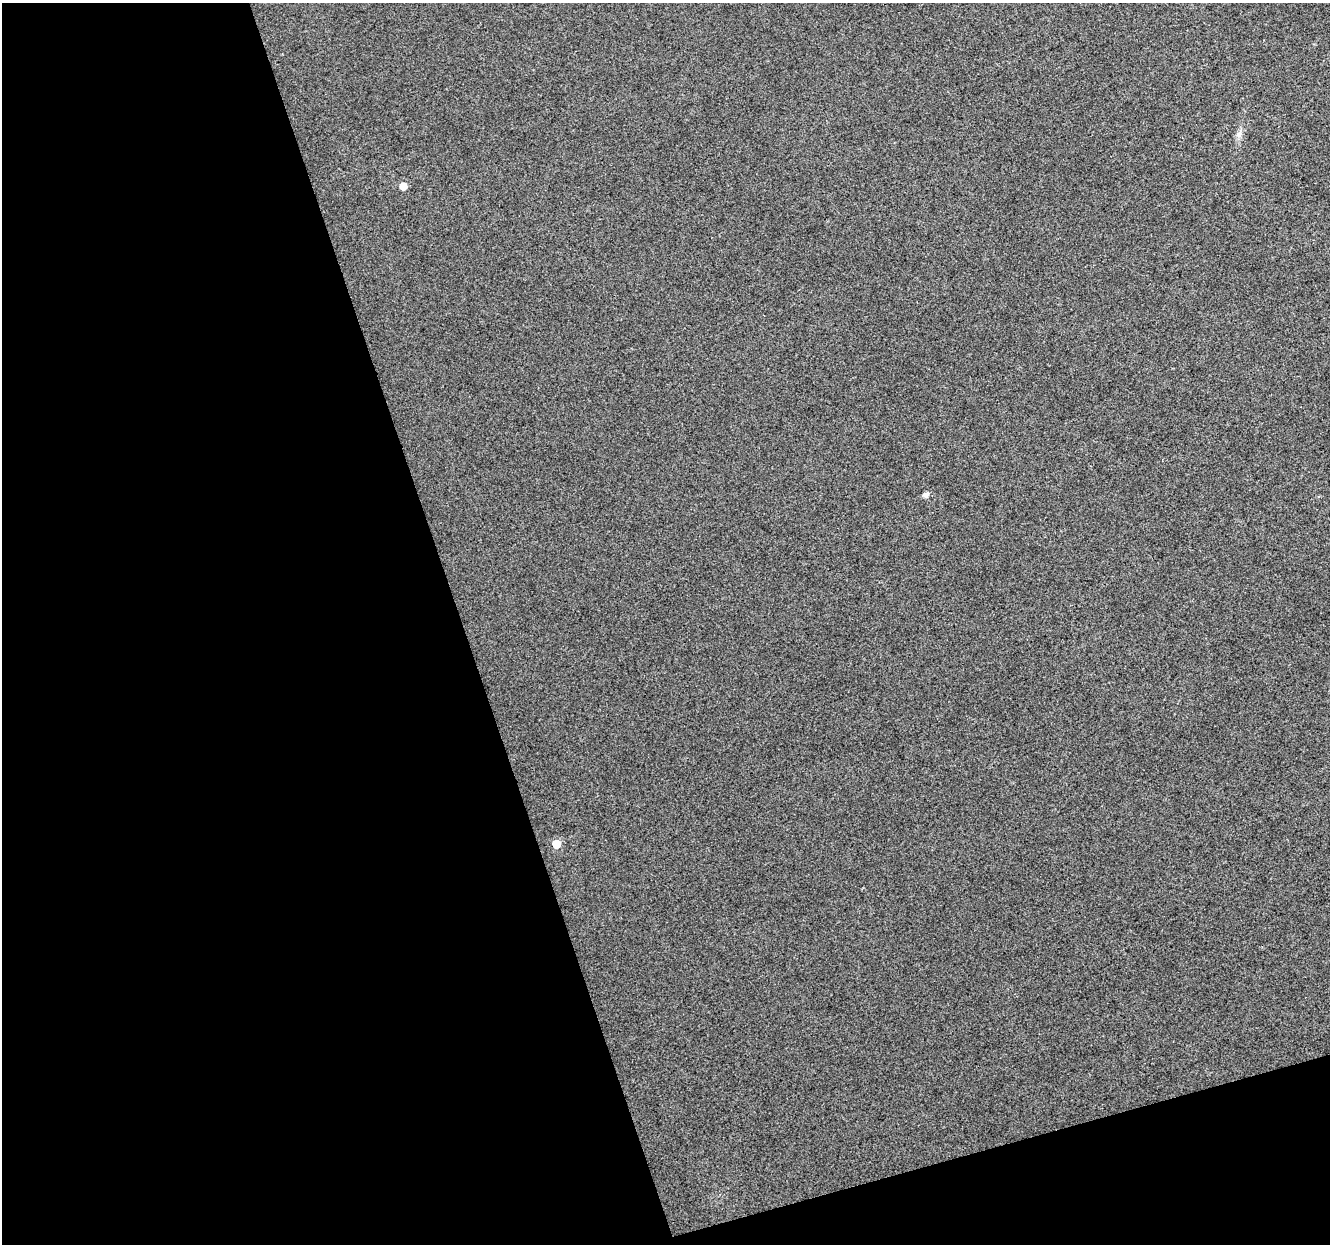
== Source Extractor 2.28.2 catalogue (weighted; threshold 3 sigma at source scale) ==
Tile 3 of 2 x 2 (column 1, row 2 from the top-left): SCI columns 1-1328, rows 40-1281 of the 2659 x 2579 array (HDU 1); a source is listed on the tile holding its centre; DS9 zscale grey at full resolution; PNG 1332 x 1246 px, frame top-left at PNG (2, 3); no overlay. Shown black and unused: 39% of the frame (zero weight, under 3 of 4 exposures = <1% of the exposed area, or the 3 px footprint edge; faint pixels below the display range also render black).
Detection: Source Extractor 2.28.2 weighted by HDU 2 'WHT'; one run over the whole footprint, this tile lists its part. Background 0.0471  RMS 0.011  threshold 0.0513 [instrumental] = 3 sigma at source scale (4.5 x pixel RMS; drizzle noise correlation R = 1.50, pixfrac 1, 0.0396/0.0396 arcsec/px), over >= 5 px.
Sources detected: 4; all 4 listed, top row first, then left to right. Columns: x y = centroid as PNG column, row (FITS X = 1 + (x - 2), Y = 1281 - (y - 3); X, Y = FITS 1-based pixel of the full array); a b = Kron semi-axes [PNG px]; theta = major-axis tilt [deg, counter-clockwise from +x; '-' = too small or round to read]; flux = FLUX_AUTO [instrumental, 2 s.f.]
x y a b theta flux
1239 134 11 6 67 4.8
403 186 5 5 - 16
925 495 6 5 - 4.8
556 844 5 5 - 24